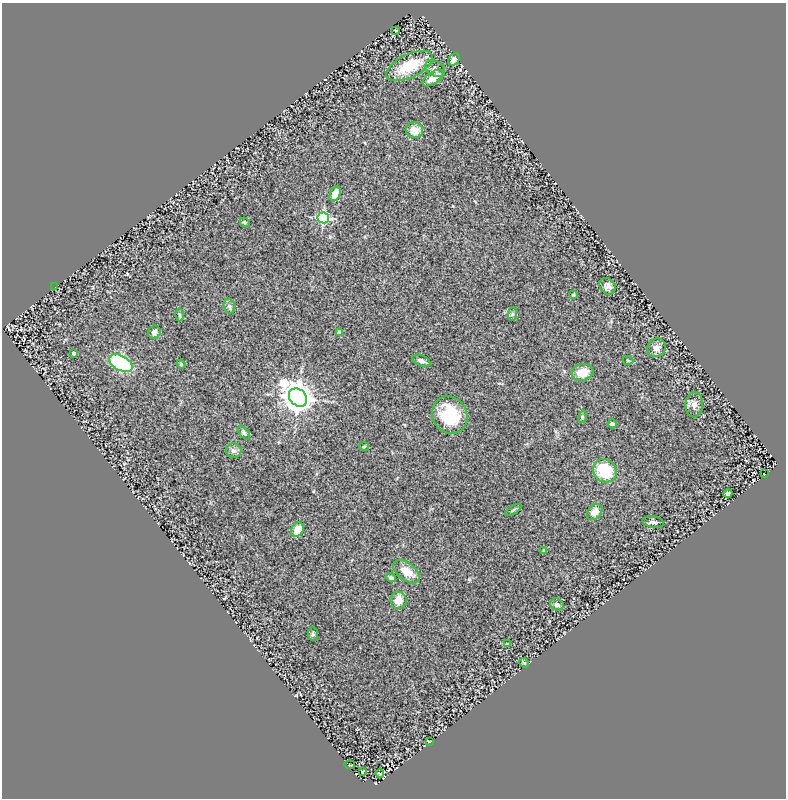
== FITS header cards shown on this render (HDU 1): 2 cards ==
NAXIS1  =                  784
NAXIS2  =                  796

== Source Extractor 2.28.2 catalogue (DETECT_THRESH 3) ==
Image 784 x 796 px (HDU 1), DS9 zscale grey, 1 PNG px = 1 image px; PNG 788 x 800 px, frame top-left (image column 1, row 796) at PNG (2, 3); each listed source drawn as its Kron ellipse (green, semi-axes under 4 px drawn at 4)
Background 0.732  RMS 0.072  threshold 0.216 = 3 sigma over >= 5 px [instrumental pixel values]
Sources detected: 51; all 51 listed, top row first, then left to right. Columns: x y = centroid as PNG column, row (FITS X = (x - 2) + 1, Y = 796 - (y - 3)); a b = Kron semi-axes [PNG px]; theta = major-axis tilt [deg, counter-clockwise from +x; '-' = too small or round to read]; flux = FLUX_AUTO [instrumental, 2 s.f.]
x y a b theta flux
396 30 4 2 - 4.3
454 59 6 5 - 17
409 66 25 11 26 170
435 69 10 7 -31 17
433 78 12 6 34 57
414 130 8 8 - 50
335 194 8 5 64 39
323 218 6 5 - 630
245 222 5 4 - 7.4
608 286 9 7 -48 20
55 287 2 2 - 3.3
573 295 4 3 - 7.7
229 306 8 5 -72 12
512 314 7 4 88 8.7
180 315 6 4 -89 6.7
154 332 7 6 - 21
339 332 4 4 - 8.7
657 348 9 9 - 31
74 353 3 3 - 19
628 360 5 3 - 4.8
421 361 9 5 -24 16
121 363 13 7 -29 370
181 364 4 4 - 5.2
582 372 11 8 15 75
298 398 10 8 -44 7900
694 405 12 8 88 26
450 415 19 17 -58 220
582 417 6 4 74 6.4
612 424 5 3 - 10
244 433 7 4 -50 11
364 446 5 3 - 5.1
234 451 8 7 - 16
605 471 12 11 - 190
764 474 2 2 - 2.2
728 493 4 3 - 8.9
513 510 9 3 30 6.5
595 512 9 6 50 40
653 522 11 5 -10 17
297 529 7 6 - 60
544 551 4 3 - 6.6
407 572 15 9 -37 67
391 578 5 4 - 13
398 600 8 8 - 51
557 604 7 6 - 13
313 634 7 5 -80 7.8
508 644 4 2 - 3.8
524 663 5 4 - 6
429 741 3 2 - 3.1
350 765 5 2 - 3.4
362 772 3 2 - 3.3
380 774 4 2 - 3.3